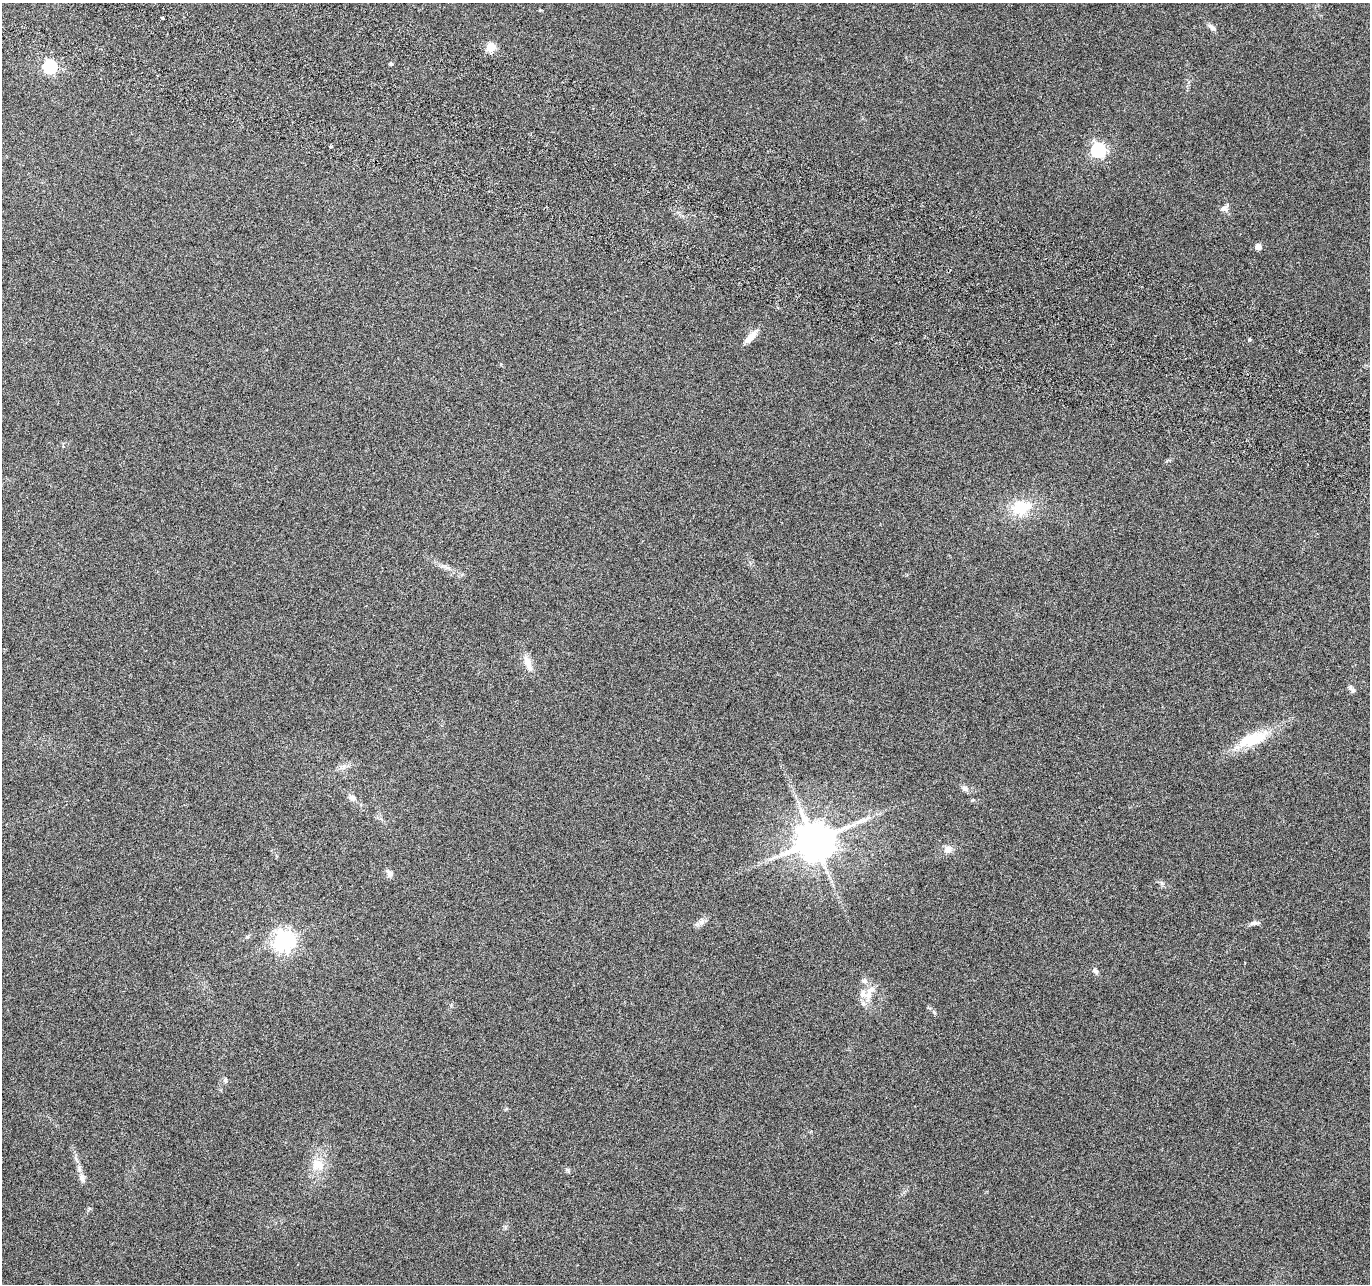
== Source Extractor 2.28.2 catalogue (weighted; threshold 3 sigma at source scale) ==
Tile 11 of 4 x 4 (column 3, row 3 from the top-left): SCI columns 2760-4127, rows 1551-2832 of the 5526 x 5730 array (HDU 1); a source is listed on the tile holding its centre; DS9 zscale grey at full resolution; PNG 1372 x 1286 px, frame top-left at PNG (2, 3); no overlay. Shown black and unused: <1% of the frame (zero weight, under 3 of 6 exposures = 3% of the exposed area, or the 3 px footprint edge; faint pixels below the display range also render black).
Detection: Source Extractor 2.28.2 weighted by HDU 2 'WHT'; one run over the whole footprint, this tile lists its part. Background 0.0879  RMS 0.0055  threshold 0.0225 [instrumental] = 3 sigma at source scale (4.09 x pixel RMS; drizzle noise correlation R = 1.36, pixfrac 0.8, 0.0396/0.0396 arcsec/px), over >= 5 px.
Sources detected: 35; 1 inside a brighter object's white glare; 2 long thin detections or spike segments (spike, bleed or trail) — not listed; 1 inside a brighter listed object's ellipse — not listed separately; the other 31 listed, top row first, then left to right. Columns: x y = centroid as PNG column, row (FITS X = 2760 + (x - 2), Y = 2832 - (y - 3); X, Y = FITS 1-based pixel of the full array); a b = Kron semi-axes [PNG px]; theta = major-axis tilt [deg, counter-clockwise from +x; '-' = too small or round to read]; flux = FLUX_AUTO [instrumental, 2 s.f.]
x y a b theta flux
162 18 4 3 - 1.3
1212 28 10 6 -52 1.7
491 47 5 5 - 22
391 64 4 4 - 0.82
50 67 6 6 - 76
331 146 4 3 - 0.6
1098 150 6 6 - 95
1224 208 11 7 31 2
1258 247 5 4 - 5.3
750 337 21 7 46 4.6
1249 340 3 3 - 1.3
1021 508 23 17 16 16
528 663 21 8 -68 5.4
1353 690 8 6 63 1.2
1254 740 50 15 26 19
343 766 7 4 -19 1.4
965 789 8 7 - 1.9
352 798 9 7 -27 2.3
814 841 11 10 - 1600
948 849 10 8 30 3.4
389 873 12 7 -53 2.1
702 922 7 4 72 1.4
1255 923 12 5 6 1.9
247 937 6 4 19 0.71
283 940 7 7 - 290
1096 971 7 6 - 1.5
864 981 8 7 - 1.6
870 992 29 10 66 6.5
225 1080 7 5 -90 0.93
318 1165 17 15 -31 8.3
82 1178 12 7 -70 2.4
Unlisted compact peaks at least as high as the median listed source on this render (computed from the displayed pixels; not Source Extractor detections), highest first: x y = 934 1012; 1162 883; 567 1170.